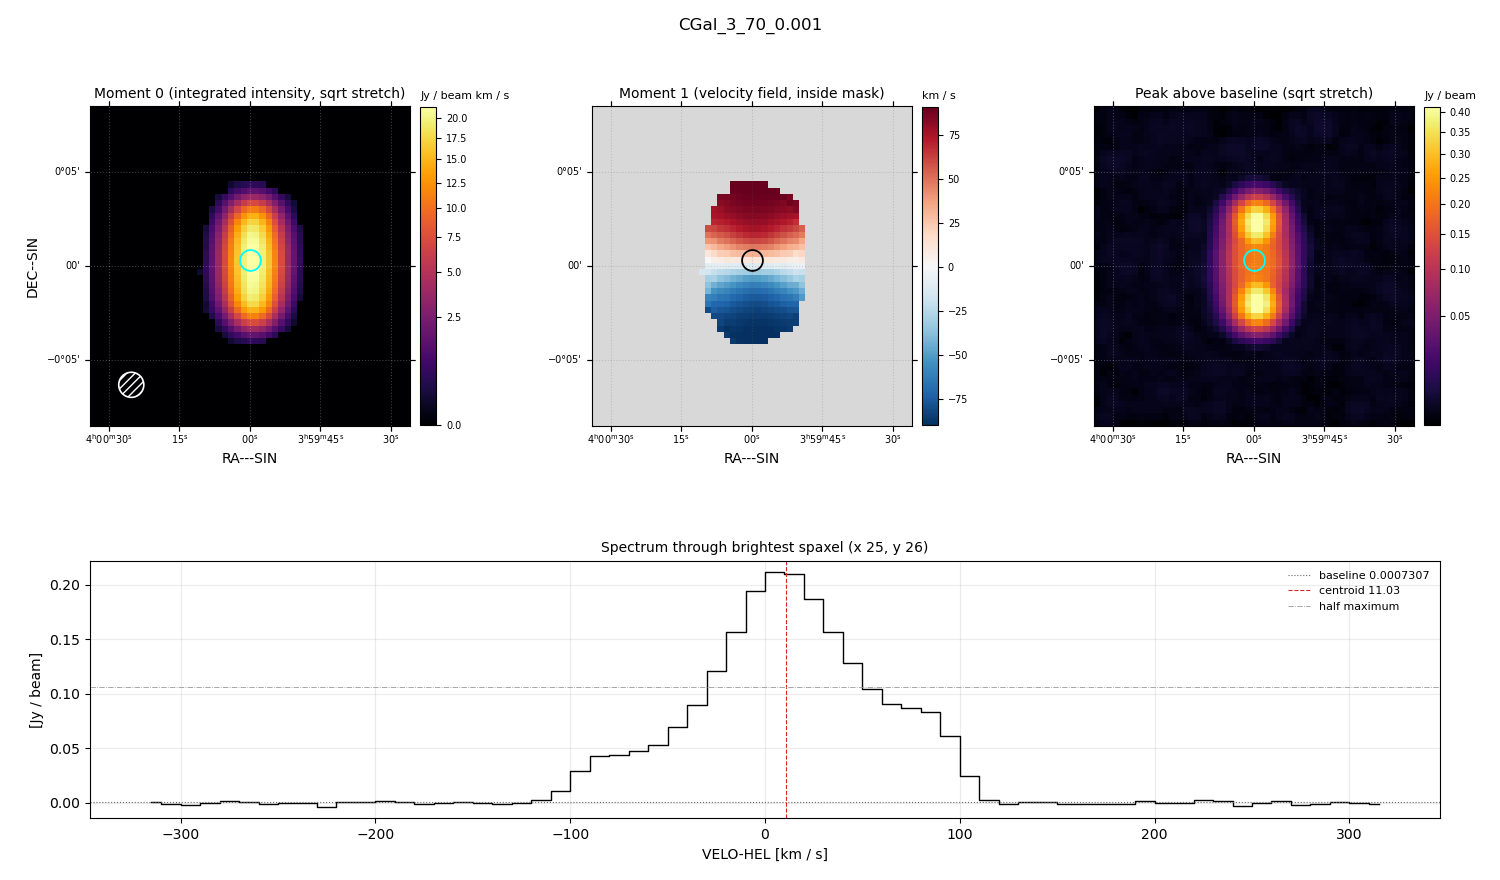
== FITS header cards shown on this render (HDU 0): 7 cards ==
OBJECT  = 'CGal_3_70_0.001'
BUNIT   = 'JY/BEAM '           /
CTYPE1  = 'RA---SIN'           /
CTYPE2  = 'DEC--SIN'           /
CTYPE3  = 'VELO-HEL'           /
NAXIS3  =                   64 / length of data axis 3
CUNIT3  = 'km/s    '           /

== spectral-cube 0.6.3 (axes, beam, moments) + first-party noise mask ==
SpectralCube HDU 0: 64 channels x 51 x 51 spaxels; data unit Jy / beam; figure title: CGal_3_70_0.001
Units: BUNIT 'JY/BEAM' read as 'Jy/beam' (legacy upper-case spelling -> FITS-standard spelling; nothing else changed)
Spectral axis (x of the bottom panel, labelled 'VELO-HEL [km / s]'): -315 .. 315 km / s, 64 channels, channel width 10 km / s
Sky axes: RA---SIN/DEC--SIN; field 17' x 17' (20 arcsec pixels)
Beam (drawn as the hatched ellipse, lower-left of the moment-0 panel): BMAJ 80 arcsec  BMIN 80 arcsec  BPA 0 deg
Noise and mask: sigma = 1.0e-03 Jy / beam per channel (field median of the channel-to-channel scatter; agrees with the line-free scatter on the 2243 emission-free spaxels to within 1%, no correlation factor applied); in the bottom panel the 42 channels outside the line scatter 1.7e-03 Jy / beam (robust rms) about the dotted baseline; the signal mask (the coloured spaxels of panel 2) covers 14% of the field
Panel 1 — Moment 0 (line voxels x channel width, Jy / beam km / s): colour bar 0 .. 21.5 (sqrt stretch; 0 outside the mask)
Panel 2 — Moment 1 (intensity-weighted velocity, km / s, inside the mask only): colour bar -90 .. 91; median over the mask -6
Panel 3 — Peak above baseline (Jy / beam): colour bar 0.00139 .. 0.412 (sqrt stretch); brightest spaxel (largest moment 0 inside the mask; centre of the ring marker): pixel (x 25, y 26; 0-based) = FK5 04h00m00s +00d00m20s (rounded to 2 s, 20 arcsec steps: no finer than the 20 arcsec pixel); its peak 0.211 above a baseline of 0.0007307
Panel 4 — spectrum at that spaxel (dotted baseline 0.0007307 Jy / beam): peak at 5 km / s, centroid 11.03 km / s (red dashed line; intensity-weighted over the run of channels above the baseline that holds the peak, -120 .. 120 km / s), W50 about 80 km / s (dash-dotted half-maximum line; edge to edge of the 8 channels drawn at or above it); detected line -110 .. 110 km / s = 22 of 64 channels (34%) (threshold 4 sigma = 0.004 Jy / beam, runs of >= 3 channels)